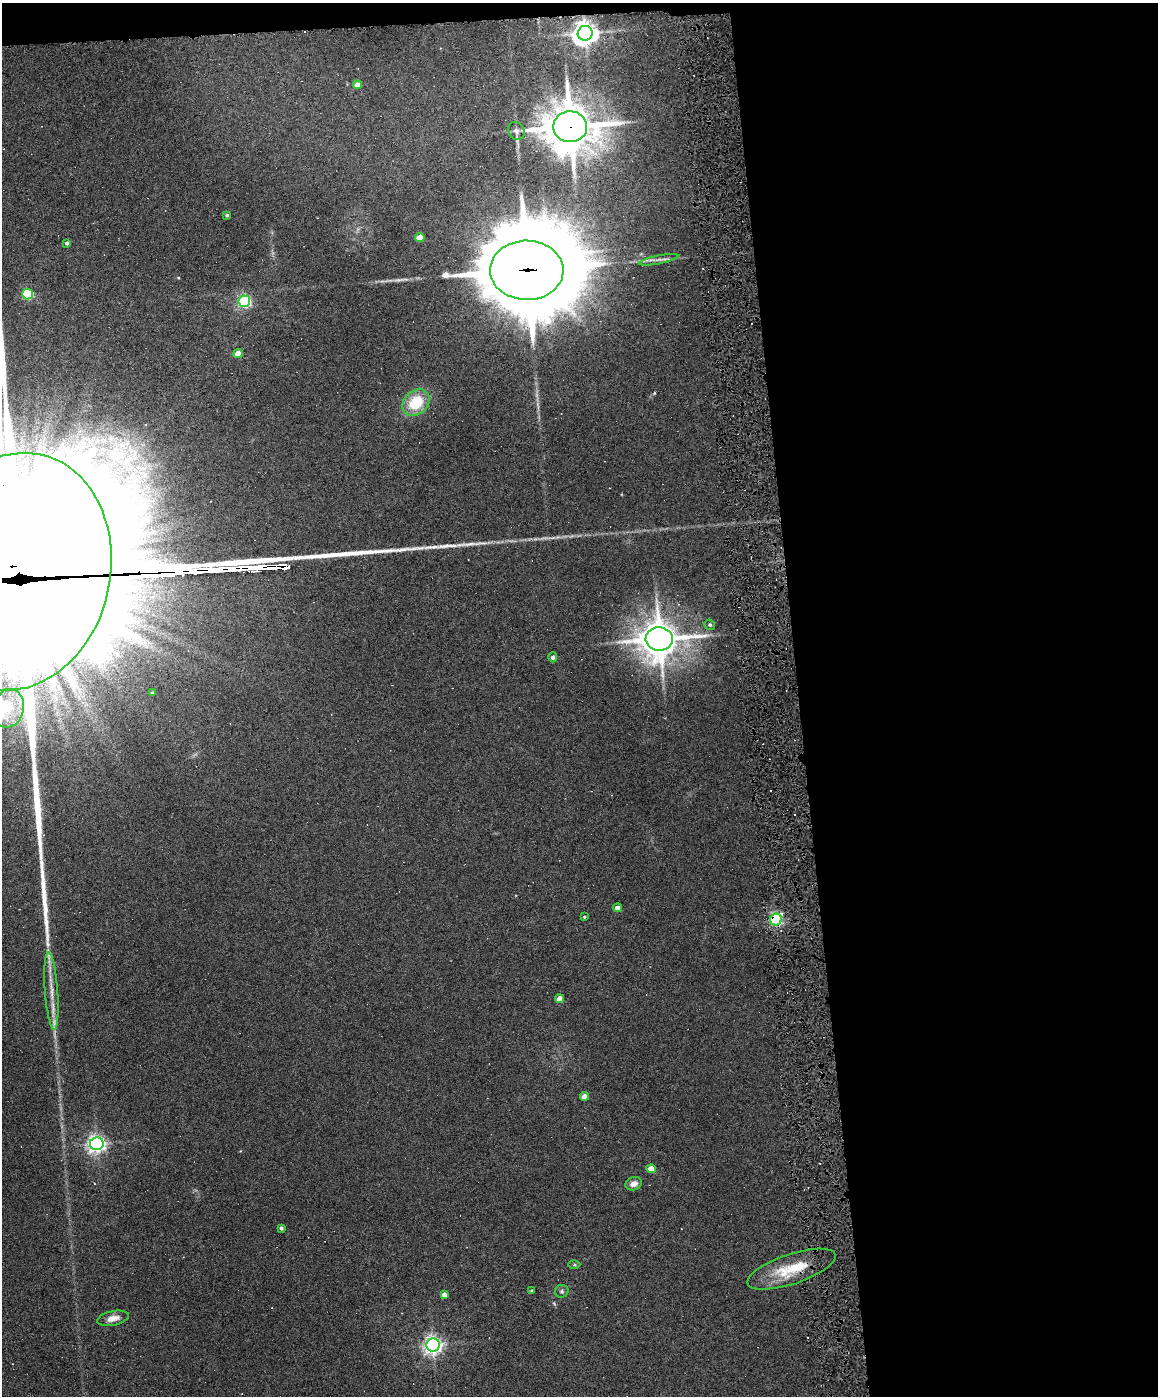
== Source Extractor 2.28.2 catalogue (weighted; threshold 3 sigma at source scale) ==
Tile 4 of 4 x 3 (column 4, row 1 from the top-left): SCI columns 3467-4622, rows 3025-4418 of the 4622 x 4551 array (HDU 1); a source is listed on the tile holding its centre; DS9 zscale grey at full resolution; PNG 1160 x 1398 px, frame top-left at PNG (2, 3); each listed source drawn as its Kron ellipse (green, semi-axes under 4 px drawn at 4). Shown black and unused: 32% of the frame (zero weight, under 6 of 12 exposures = <1% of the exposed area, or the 3 px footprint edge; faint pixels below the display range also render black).
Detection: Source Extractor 2.28.2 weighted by HDU 2 'WHT'; one run over the whole footprint, this tile lists its part. Background 0.0669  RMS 0.0034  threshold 0.0138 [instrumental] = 3 sigma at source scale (4.09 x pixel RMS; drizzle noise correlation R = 1.36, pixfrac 0.8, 0.05/0.05 arcsec/px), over >= 5 px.
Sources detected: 50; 1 too faint to see at this stretch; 1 inside a brighter object's white glare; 9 cosmic-ray / hot-pixel residue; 1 long thin detection or spike segment (spike, bleed or trail) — neither listed nor drawn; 2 inside a brighter listed object's ellipse — not listed separately; the other 36 listed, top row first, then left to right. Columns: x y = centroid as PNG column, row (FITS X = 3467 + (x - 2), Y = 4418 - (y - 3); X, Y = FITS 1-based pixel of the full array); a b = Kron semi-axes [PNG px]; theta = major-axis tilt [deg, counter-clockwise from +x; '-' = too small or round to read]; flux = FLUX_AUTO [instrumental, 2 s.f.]
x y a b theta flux
585 33 7 7 - 330
357 85 4 4 - 2.8
570 127 17 15 2 1200
516 131 9 7 -60 1.2
227 215 4 4 - 0.48
420 238 4 4 - 4.6
67 243 4 4 - 0.64
659 260 20 4 11 1.7
527 270 37 29 -1 6300
28 294 5 5 - 30
244 301 6 5 - 61
238 353 4 4 - 4.7
416 402 15 12 41 12
15 572 120 95 78 42000
710 625 5 5 - 0.65
659 639 13 11 -3 930
553 657 5 4 - 0.97
152 693 4 3 - 0.55
8 708 19 15 75 8.9
618 908 4 4 - 2.1
584 917 3 3 - 0.34
776 920 6 5 - 58
51 991 39 6 -86 5
560 999 4 4 - 3.4
584 1096 4 4 - 2.7
97 1144 7 6 - 140
651 1169 4 4 - 4.9
634 1184 8 6 20 2
281 1228 4 3 - 0.71
574 1265 6 4 0 0.39
791 1269 46 15 18 13
531 1290 4 3 - 0.3
562 1291 7 6 - 0.72
444 1295 4 4 - 2.1
113 1318 16 7 12 2.6
433 1345 6 6 - 160
Overlapping masked pixels (flux is a lower limit): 5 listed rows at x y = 570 127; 527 270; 15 572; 776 920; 791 1269
Isophote crosses this tile's border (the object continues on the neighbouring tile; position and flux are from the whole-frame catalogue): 1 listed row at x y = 15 572